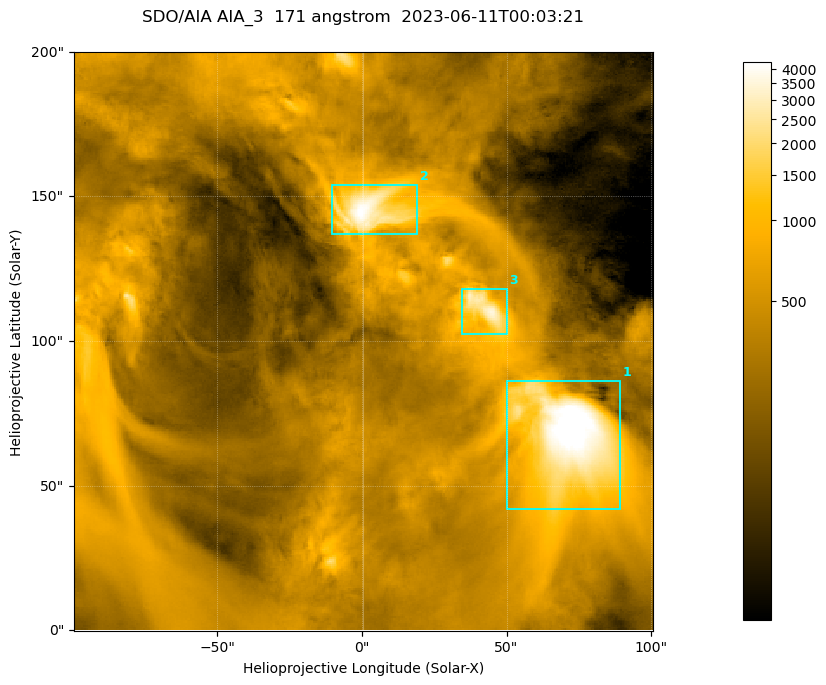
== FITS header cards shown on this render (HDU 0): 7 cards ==
TELESCOP= 'SDO/AIA '
INSTRUME= 'AIA_3   '
WAVELNTH=                  171
WAVEUNIT= 'angstrom'
DATE-OBS= '2023-06-11T00:03:21.351'
CTYPE1  = 'HPLN-TAN'
CTYPE2  = 'HPLT-TAN'

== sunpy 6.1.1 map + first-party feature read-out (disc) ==
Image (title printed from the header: SDO/AIA AIA_3  171 angstrom  2023-06-11T00:03:21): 334 x 334 px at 0.599 arcsec/px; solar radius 945 arcsec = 1577 px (partial field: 1.4% of the solar disc is inside the frame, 100% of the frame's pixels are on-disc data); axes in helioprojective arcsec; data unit not stated in the header (colour bar unlabelled)
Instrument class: DISC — disc imager (sunpy class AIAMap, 171 A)
Bright regions (active regions / flare kernels): reference = the on-disc median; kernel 3 px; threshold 5 sigma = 1114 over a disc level ~356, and >= 1.15x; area >= 111 px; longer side >= 4 px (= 2.4 arcsec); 3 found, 3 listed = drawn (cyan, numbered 1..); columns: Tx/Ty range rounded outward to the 2 arcsec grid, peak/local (2 s.f.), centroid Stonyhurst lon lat
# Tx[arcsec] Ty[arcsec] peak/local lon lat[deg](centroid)
1 50..90 42..86 15 +4 +4
2 -12..20 136..154 12 +0 +9
3 34..50 102..118 9.5 +3 +7